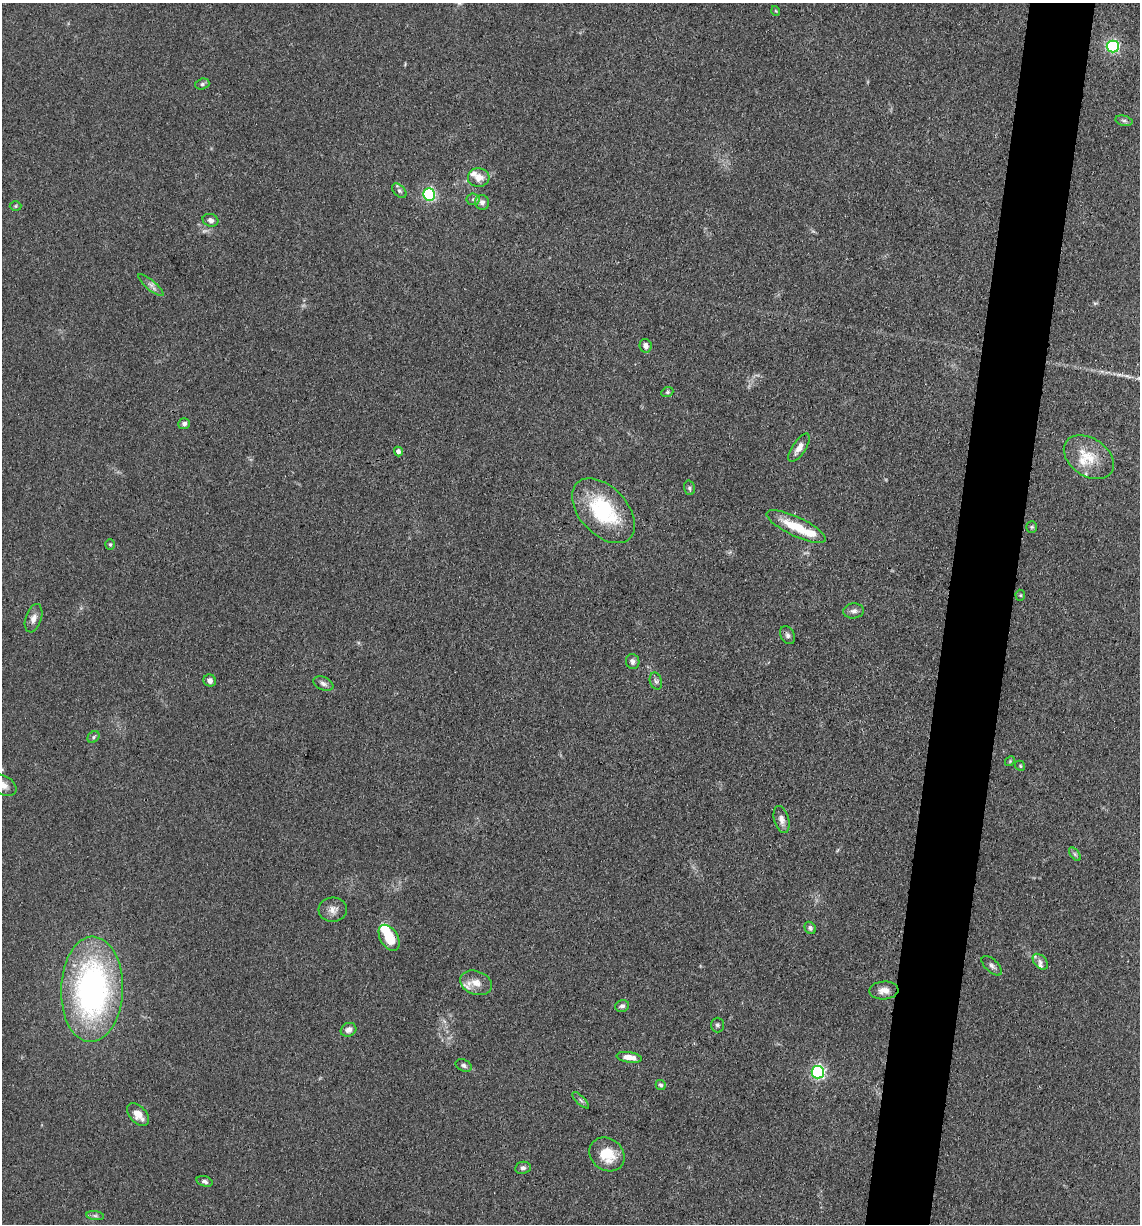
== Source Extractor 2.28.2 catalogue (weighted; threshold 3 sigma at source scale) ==
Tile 10 of 4 x 4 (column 2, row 3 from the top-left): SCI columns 1381-2518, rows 1228-2449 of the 4920 x 4899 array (HDU 1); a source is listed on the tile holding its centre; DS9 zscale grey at full resolution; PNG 1142 x 1226 px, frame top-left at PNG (2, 3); each listed source drawn as its Kron ellipse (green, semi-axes under 4 px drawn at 4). Shown black and unused: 6% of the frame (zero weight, under 3 of 4 exposures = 1% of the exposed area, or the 3 px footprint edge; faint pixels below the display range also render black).
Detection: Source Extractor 2.28.2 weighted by HDU 2 'WHT'; one run over the whole footprint, this tile lists its part. Background 0.104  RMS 0.0065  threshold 0.0294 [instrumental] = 3 sigma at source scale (4.5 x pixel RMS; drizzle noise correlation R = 1.50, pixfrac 1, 0.05/0.05 arcsec/px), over >= 5 px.
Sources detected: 65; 1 inside a brighter object's white glare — neither listed nor drawn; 6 inside a brighter listed object's ellipse — not listed separately; the other 58 listed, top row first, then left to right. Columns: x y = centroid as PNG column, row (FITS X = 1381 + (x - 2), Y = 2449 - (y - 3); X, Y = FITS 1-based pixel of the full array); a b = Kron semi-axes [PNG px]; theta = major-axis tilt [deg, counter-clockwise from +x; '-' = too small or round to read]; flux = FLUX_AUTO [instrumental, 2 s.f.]
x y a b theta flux
776 11 5 3 - 0.56
1113 47 6 6 - 120
202 84 7 5 17 1.5
1124 121 9 5 -13 1.6
479 177 11 9 -3 5.9
399 191 8 5 -44 1.7
429 194 6 6 - 110
473 199 6 6 - 1.6
482 202 7 7 - 2.7
16 206 6 5 - 0.88
210 220 8 6 -17 2.6
151 285 16 5 -40 2.9
645 346 7 6 - 3.5
667 392 6 5 - 1
184 424 6 5 - 1.9
799 448 16 6 56 5.9
398 451 5 4 - 2.8
1089 457 27 19 -34 18
689 488 7 5 -74 1.3
603 511 38 24 -47 52
796 527 32 9 -25 21
1032 527 6 5 - 1.1
110 544 5 4 - 0.91
1020 595 5 5 - 0.88
854 611 10 7 5 2.8
34 618 15 8 72 4.3
788 635 9 7 -59 2.1
633 662 7 6 - 2.2
210 681 6 6 - 2.8
656 681 8 6 -74 1.7
323 684 10 6 -24 2.5
94 737 6 5 - 1.2
1010 761 5 4 - 0.75
1020 766 5 4 - 0.84
3 785 14 9 -29 4.7
781 819 14 7 -74 3.9
1075 854 8 4 -53 1.2
333 910 14 12 4 5.1
810 928 6 5 - 1.5
389 938 14 8 -59 17
1040 962 9 6 -47 2.4
992 966 12 6 -43 2.4
476 983 16 11 -19 7.5
92 989 53 31 88 200
884 990 14 9 3 5.1
622 1006 7 5 19 2.2
717 1025 7 6 - 1.6
348 1030 8 6 26 3.5
629 1057 13 5 -9 7.1
464 1065 8 5 -25 1.8
818 1072 6 6 - 150
661 1085 5 5 - 1.3
581 1100 11 3 -45 1.4
138 1114 13 8 -49 7.9
607 1154 18 16 -39 18
523 1168 8 6 8 1.8
205 1181 8 5 -18 1.8
95 1216 9 4 -8 1.8
Isophote crosses this tile's border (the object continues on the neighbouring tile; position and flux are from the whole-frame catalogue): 1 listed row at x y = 3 785